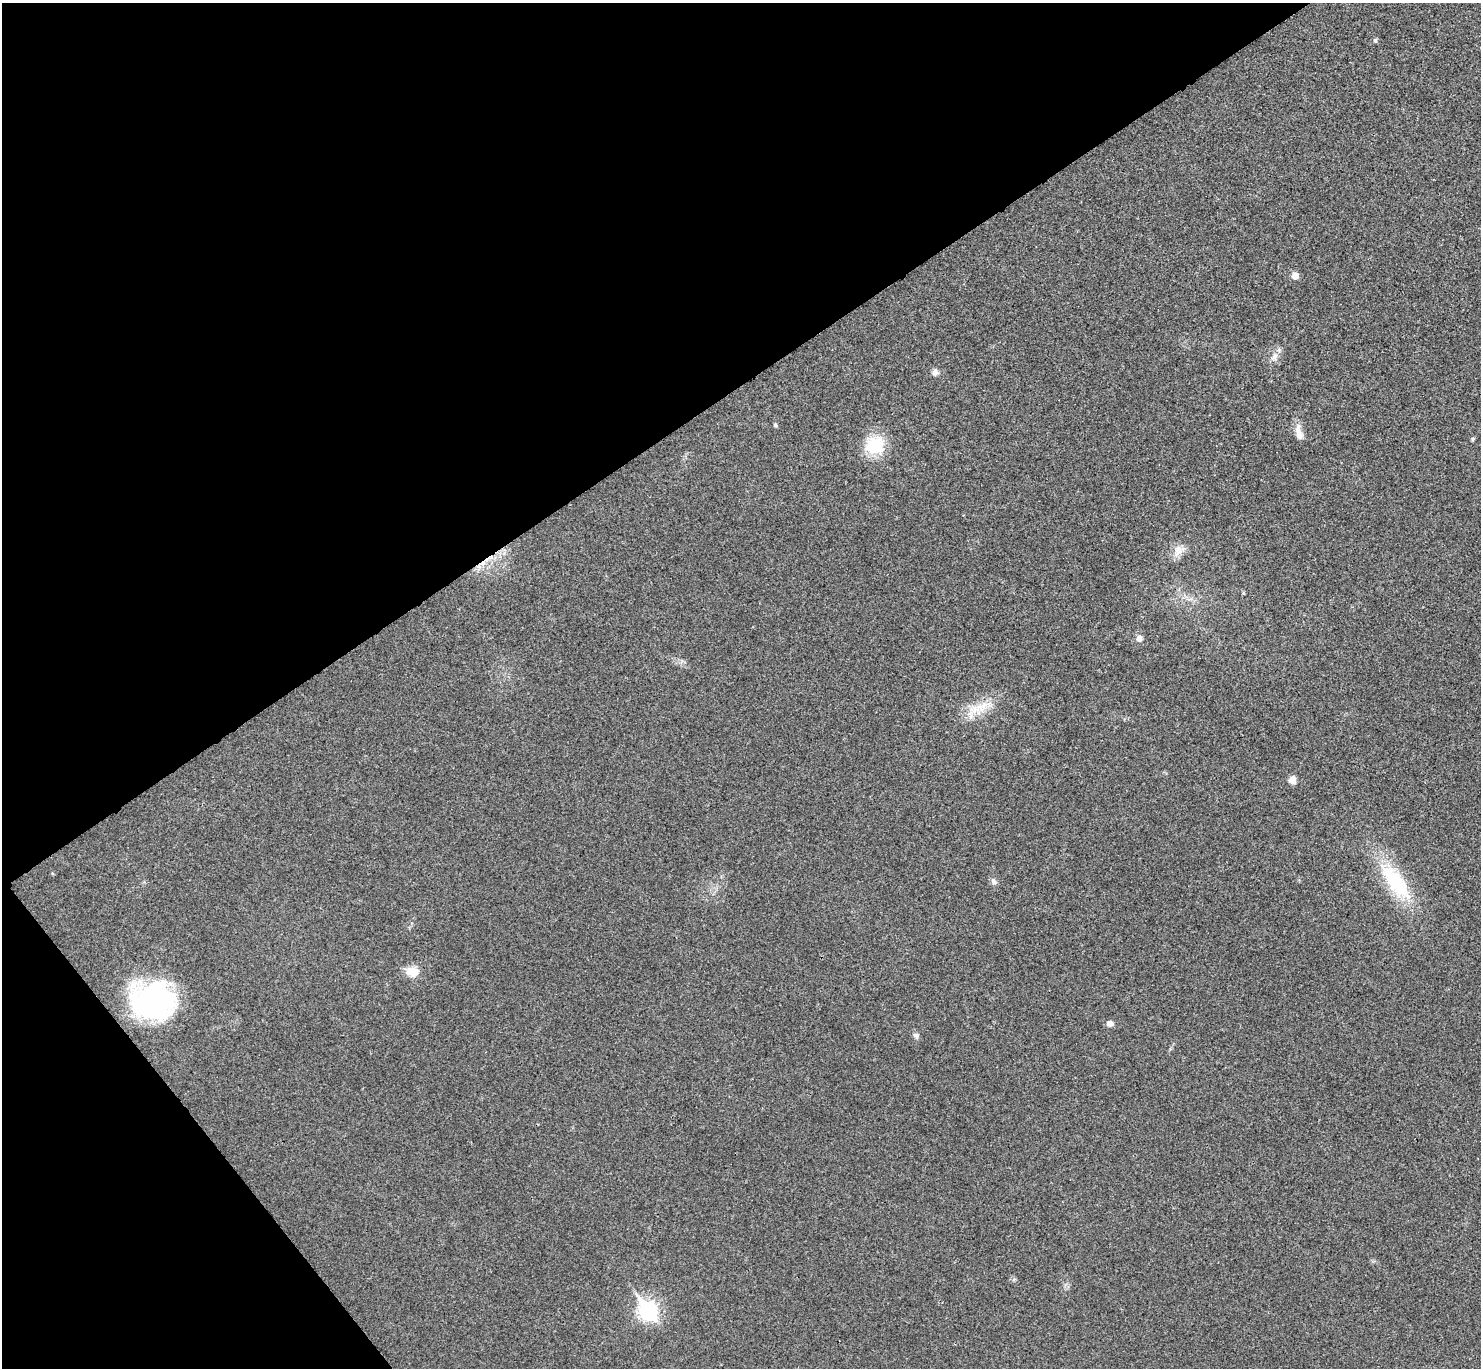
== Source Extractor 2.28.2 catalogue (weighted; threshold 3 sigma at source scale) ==
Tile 5 of 4 x 4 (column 1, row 2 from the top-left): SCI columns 7-1485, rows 2894-4259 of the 5931 x 5927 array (HDU 1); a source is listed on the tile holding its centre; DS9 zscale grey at full resolution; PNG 1483 x 1370 px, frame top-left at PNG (2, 3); no overlay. Shown black and unused: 33% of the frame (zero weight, under 3 of 4 exposures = <1% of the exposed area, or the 3 px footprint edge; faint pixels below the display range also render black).
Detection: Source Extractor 2.28.2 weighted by HDU 2 'WHT'; one run over the whole footprint, this tile lists its part. Background 0.0202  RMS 0.0059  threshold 0.0267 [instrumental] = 3 sigma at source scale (4.5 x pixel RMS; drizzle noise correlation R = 1.50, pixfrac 1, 0.05/0.05 arcsec/px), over >= 5 px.
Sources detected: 21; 1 cosmic-ray / hot-pixel residue — not listed; the other 20 listed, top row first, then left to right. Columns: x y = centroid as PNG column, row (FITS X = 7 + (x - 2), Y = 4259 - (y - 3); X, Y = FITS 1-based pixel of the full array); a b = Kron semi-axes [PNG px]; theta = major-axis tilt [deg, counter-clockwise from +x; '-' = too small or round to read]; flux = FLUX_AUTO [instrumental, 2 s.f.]
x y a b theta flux
1375 40 6 5 - 0.93
1295 275 6 5 - 7.1
1274 357 11 8 56 3.7
935 372 9 7 67 2.2
775 425 6 5 - 0.86
1299 432 25 9 -78 5.3
1473 439 6 4 -89 0.78
874 445 23 20 21 24
1178 550 18 12 45 6.2
1243 593 5 4 - 0.59
1139 638 6 5 - 3.6
982 707 33 15 27 15
1292 780 9 8 - 4.1
994 881 10 6 -46 1.9
1396 882 62 22 -53 41
412 972 14 11 -5 8.9
152 1001 41 34 -8 120
1110 1023 8 7 - 2.4
916 1035 8 6 -15 1.6
648 1311 9 7 -54 200